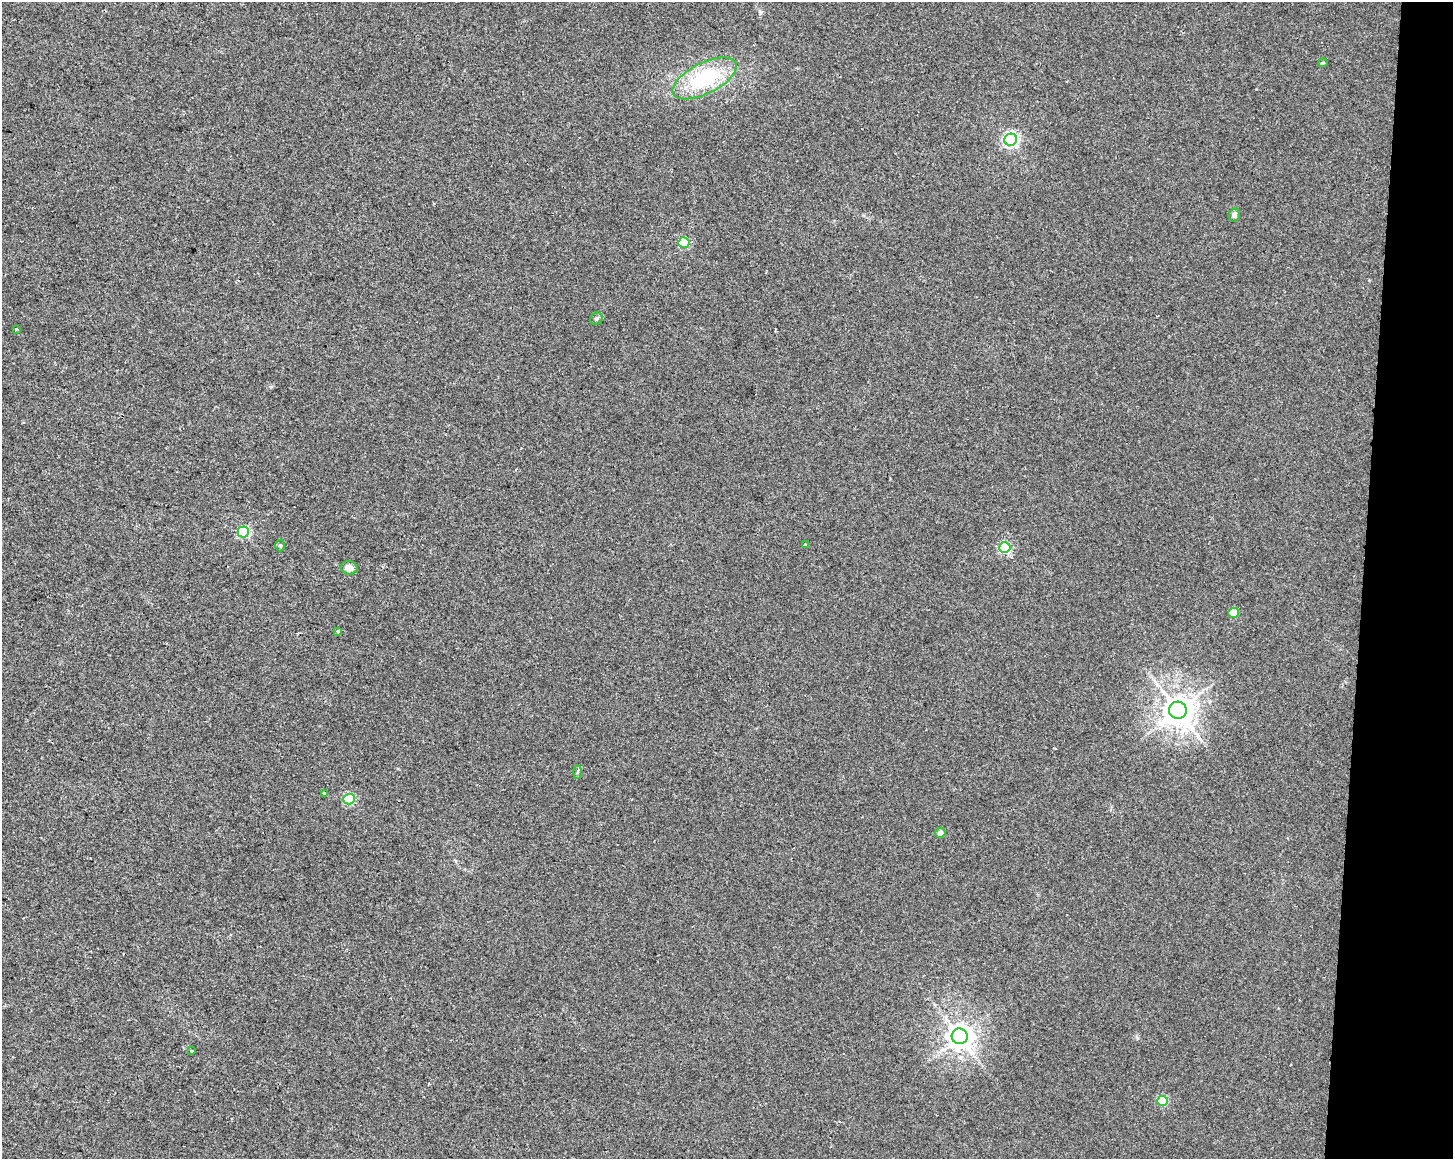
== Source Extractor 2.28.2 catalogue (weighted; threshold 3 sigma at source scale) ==
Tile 6 of 3 x 4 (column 3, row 2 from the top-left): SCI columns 3186-4636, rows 2315-3471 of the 4863 x 4635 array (HDU 1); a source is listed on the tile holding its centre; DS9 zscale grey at full resolution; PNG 1455 x 1161 px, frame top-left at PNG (2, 2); each listed source drawn as its Kron ellipse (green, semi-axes under 4 px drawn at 4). Shown black and unused: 6% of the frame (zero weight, under 2 of 3 exposures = <1% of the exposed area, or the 3 px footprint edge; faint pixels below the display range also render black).
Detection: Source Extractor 2.28.2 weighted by HDU 2 'WHT'; one run over the whole footprint, this tile lists its part. Background 0.00708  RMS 0.0047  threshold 0.021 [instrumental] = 3 sigma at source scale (4.5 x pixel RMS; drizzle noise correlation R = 1.50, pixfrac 1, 0.0396/0.0396 arcsec/px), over >= 5 px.
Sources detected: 22; all 22 listed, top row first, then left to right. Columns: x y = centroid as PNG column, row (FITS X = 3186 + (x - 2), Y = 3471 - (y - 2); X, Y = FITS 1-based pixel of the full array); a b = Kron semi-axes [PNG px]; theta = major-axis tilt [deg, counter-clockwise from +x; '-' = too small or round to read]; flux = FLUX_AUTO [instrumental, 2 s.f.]
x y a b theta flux
1323 63 5 3 - 0.56
705 78 35 15 27 34
1011 140 6 6 - 110
1234 215 6 6 - 1.7
684 242 5 5 - 30
596 319 6 6 - 0.94
16 329 3 3 - 0.76
243 532 5 5 - 40
280 545 6 4 -89 0.77
805 545 4 3 - 0.5
1005 548 6 5 - 41
349 568 8 6 -11 3.1
1234 613 5 5 - 13
338 631 3 3 - 1.2
1178 710 9 8 - 690
577 772 6 4 88 0.87
325 793 3 2 - 4.7
349 799 5 5 - 36
940 833 5 4 - 2.1
960 1036 8 8 - 440
191 1051 3 3 - 0.84
1163 1101 5 5 - 22
Unlisted compact peaks at least as high as the median listed source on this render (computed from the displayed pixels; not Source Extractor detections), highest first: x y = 760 12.